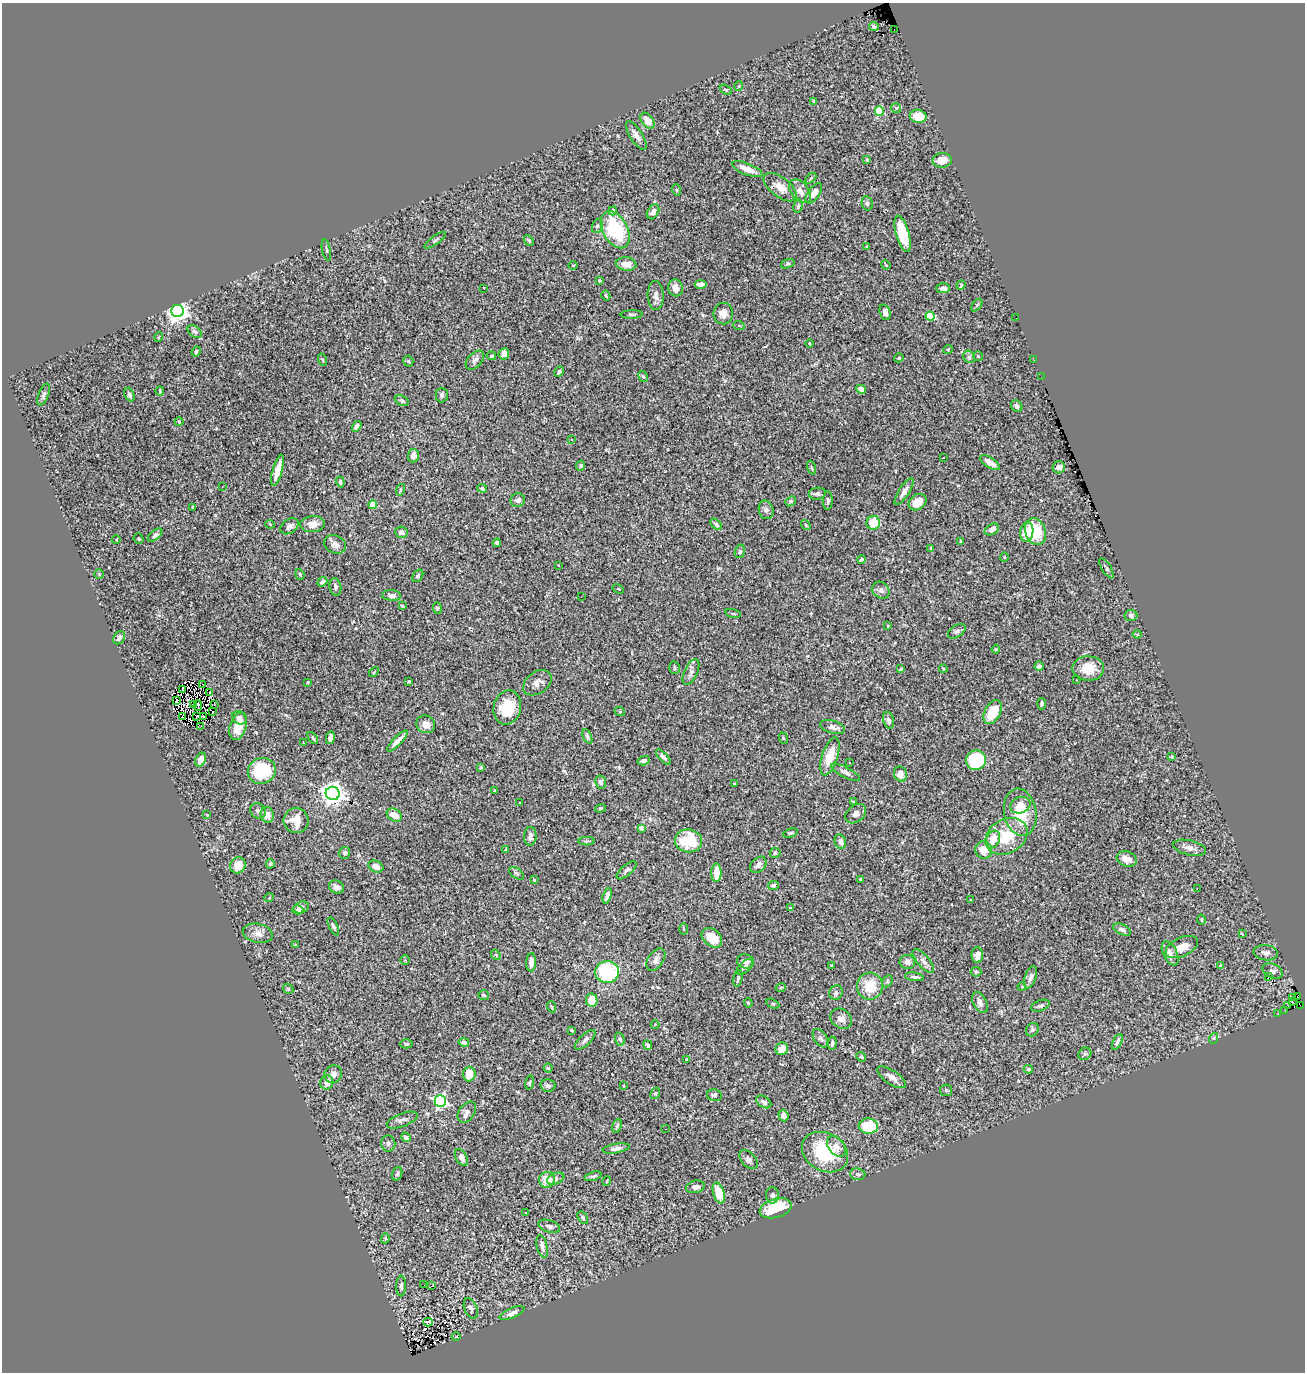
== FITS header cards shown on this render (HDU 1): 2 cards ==
NAXIS1  =                 1303
NAXIS2  =                 1370

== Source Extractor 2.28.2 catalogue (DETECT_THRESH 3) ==
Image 1303 x 1370 px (HDU 1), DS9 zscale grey, 1 PNG px = 1 image px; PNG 1307 x 1374 px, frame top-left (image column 1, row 1370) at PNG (2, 3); each listed source drawn as its Kron ellipse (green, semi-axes under 4 px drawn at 4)
Background 0.766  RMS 0.024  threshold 0.0709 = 3 sigma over >= 5 px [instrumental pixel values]
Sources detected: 348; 1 with non-positive FLUX_AUTO (blend fragments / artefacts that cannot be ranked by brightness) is neither listed nor drawn; the other 347 listed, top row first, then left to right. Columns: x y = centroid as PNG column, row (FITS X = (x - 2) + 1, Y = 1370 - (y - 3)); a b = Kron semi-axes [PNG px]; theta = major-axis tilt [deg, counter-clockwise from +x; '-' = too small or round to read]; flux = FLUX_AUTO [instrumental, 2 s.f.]
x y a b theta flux
874 26 5 4 - 3.3
894 29 2 2 - 0.85
739 86 5 3 - 1.2
726 90 7 4 -29 2
814 101 4 3 - 4
896 108 5 5 - 2.4
879 111 5 4 - 100
918 116 8 6 -11 36
648 121 9 6 -53 16
636 136 17 6 -58 11
867 160 3 3 - 2.4
942 160 9 7 3 20
747 169 16 5 -22 16
811 178 6 4 45 2.3
780 187 19 9 -37 18
677 190 6 3 -71 1.7
800 191 13 8 -51 13
814 193 11 6 54 11
867 203 7 5 -76 3.3
798 206 7 4 80 2.9
613 211 4 4 - 5.9
653 212 8 5 58 7.1
597 226 7 5 70 3.3
615 230 20 12 -62 110
902 234 19 6 -74 58
435 240 13 3 35 2.8
529 240 5 3 - 2.3
867 247 3 3 - 2.4
326 250 11 3 -78 2.3
626 264 10 6 -6 15
788 264 7 4 19 2.6
573 265 4 3 - 0.97
886 265 5 3 - 1.4
599 281 3 3 - 1.7
701 284 6 4 -3 9.3
961 285 5 4 - 1.6
484 288 2 2 - 1.2
676 288 8 7 - 12
943 288 7 5 2 7.3
656 295 14 8 -88 10
606 296 5 3 - 1.8
977 305 7 4 53 2.2
177 311 6 6 - 1200
885 312 8 5 -71 7.7
632 314 11 3 2 2.6
723 314 11 9 -87 12
930 316 5 4 - 97
1016 318 2 2 - 18
739 326 6 3 -19 1.6
195 331 8 5 -39 3.9
159 337 5 3 - 1.2
809 343 4 2 - 1.4
948 349 5 3 - 1.5
196 351 5 3 - 2
504 354 6 5 - 7.1
491 356 5 4 - 2
978 356 5 5 - 2.1
969 357 6 5 - 3.5
899 358 5 4 - 2.6
323 360 6 4 -70 2.4
475 360 11 7 46 6.2
1034 360 3 2 - 1.4
408 361 5 5 - 2.3
559 371 5 3 - 2.5
643 376 6 4 -60 2.3
1041 377 2 2 - 1.6
861 389 5 4 - 8.5
160 391 4 3 - 1.3
44 395 11 5 69 4.5
129 395 7 4 -69 4.3
442 395 7 6 - 3.9
402 401 7 5 -24 3.5
1017 406 6 5 - 5.6
179 422 4 4 - 1.5
357 426 6 4 58 6.2
571 440 3 2 - 1.9
413 455 7 5 87 8.4
943 458 2 2 - 1.2
990 463 11 5 -33 12
581 466 5 4 - 3.5
1059 467 6 6 - 8.5
812 468 7 3 -71 2
277 470 16 5 75 23
340 482 5 3 - 3.3
222 487 2 2 - 1.3
482 488 5 4 - 3.9
400 490 6 3 72 2
904 492 15 5 57 8.5
817 494 8 6 9 4.3
518 500 7 6 - 6.6
790 501 6 4 40 2.7
828 501 9 5 88 3.2
917 502 10 7 36 16
373 505 4 4 - 36
193 507 3 2 - 1.6
766 510 9 7 -75 5.5
873 523 7 7 - 35
270 524 5 3 - 1.2
313 524 12 8 6 17
716 524 7 4 -43 3.9
806 525 5 3 - 1.5
290 526 10 7 36 6.6
992 529 8 5 29 8.2
401 532 6 5 - 6.5
1027 532 10 6 81 22
1036 532 13 10 -71 58
155 535 8 4 39 4.6
139 539 5 4 - 2.3
116 540 4 3 - 1.2
961 541 4 3 - 1.6
497 543 4 4 - 5.5
335 544 11 8 -23 8.9
931 549 3 3 - 4.2
740 551 7 5 73 3.1
1004 557 4 4 - 1.8
861 559 4 3 - 2.2
559 565 3 3 - 4.8
1106 568 11 4 -58 3.3
99 574 4 4 - 1.2
300 574 5 4 - 2
418 576 7 4 55 3
322 582 5 4 - 5
335 587 9 6 -81 5.7
618 589 6 4 -30 1.9
881 590 9 7 -42 5.7
391 595 9 5 -5 5
581 597 2 2 - 0.67
402 606 3 3 - 1.7
437 608 6 4 -84 1.8
733 613 8 3 -15 1.8
1131 615 6 5 - 4.3
888 626 3 2 - 1.4
957 631 10 6 34 4.6
1137 634 4 4 - 1.7
119 638 7 5 59 4.6
996 649 4 3 - 1.8
1039 666 5 4 - 4.8
674 668 6 5 - 3
1088 668 16 12 0 26
901 669 3 2 - 1.4
943 669 4 3 - 1.6
374 672 6 3 46 1.6
691 672 14 6 66 6.5
1076 680 3 3 - 3.8
409 681 3 3 - 3.3
308 682 3 2 - 1.4
537 683 16 11 36 11
203 684 3 2 - 0.76
183 689 3 2 - 0.97
210 692 3 2 - 3.9
176 701 3 2 - 2
214 704 3 3 - 4.3
1042 704 5 3 - 3
193 705 4 2 - 1.2
198 706 5 2 - 1.6
507 708 17 13 76 52
213 712 2 2 - 0.63
620 712 5 3 - 1.4
993 712 13 7 62 40
183 716 3 2 - 2.1
197 716 3 2 - 0.58
204 716 4 2 - 1.1
239 718 7 6 - 4.6
888 720 8 5 -75 3.9
426 724 9 8 - 12
201 726 3 2 - 4.3
238 726 14 8 73 30
833 727 13 6 -15 7.6
587 736 8 4 -65 3.3
313 738 7 3 -53 1.8
330 738 6 4 78 6.8
783 738 6 3 -71 1.5
397 741 14 4 46 12
303 743 3 2 - 1.4
830 756 20 8 72 36
663 757 9 4 -46 5.9
1171 757 4 3 - 2.4
201 760 7 5 69 15
976 760 10 9 - 74
644 761 6 4 16 4.6
850 763 3 3 - 3.3
481 767 4 3 - 2.3
262 771 14 13 - 76
845 772 16 5 -27 5.9
900 774 7 6 - 15
601 782 6 5 - 5.7
735 783 4 2 - 1.5
495 791 3 3 - 2.9
333 793 7 6 - 1300
853 802 3 2 - 1.8
520 803 2 2 - 0.89
1020 805 10 8 19 12
600 808 5 4 - 1.9
258 811 8 7 - 5.5
1020 812 24 16 -80 61
856 814 11 8 39 7.8
207 815 4 2 - 0.96
267 815 8 6 -77 14
394 815 8 6 -30 16
296 821 13 12 - 23
641 828 4 3 - 8.9
790 833 7 4 15 2.5
530 836 9 6 88 7.2
1006 836 22 17 30 53
993 839 9 6 64 21
587 841 8 3 1 2.4
688 841 13 11 -8 65
840 842 7 5 -76 6.8
1190 848 17 7 -13 9.6
506 849 3 3 - 1.6
984 850 9 8 - 24
345 853 6 5 - 4.2
775 853 5 5 - 3.6
1127 859 10 7 -16 11
270 864 4 4 - 2.6
238 865 8 7 - 21
758 865 9 6 44 8.2
376 866 8 5 -23 12
627 870 12 5 41 4.4
517 873 8 5 -37 3
716 873 9 5 89 22
861 879 3 3 - 2.3
534 880 3 2 - 1.5
773 885 5 4 - 4
336 887 8 6 -25 6.7
1197 888 3 2 - 220
607 896 8 4 73 7.3
269 898 5 3 - 1.2
970 900 3 2 - 0.84
301 907 8 6 16 6.2
790 908 4 2 - 1.5
298 910 5 4 - 3.5
1201 920 5 4 - 2.3
333 926 10 4 -64 3.7
683 929 5 3 - 1.7
1122 930 9 5 -25 6.2
258 933 15 9 -13 11
1242 934 3 2 - 1.7
712 938 11 8 -41 23
295 945 4 3 - 1.2
1182 947 17 9 25 21
1170 953 13 7 -64 8.8
1266 953 12 7 -7 6.6
496 955 6 4 -47 2.1
977 955 8 6 89 8.9
656 959 12 7 56 8.3
405 960 5 5 - 2.4
745 961 8 7 - 7.5
923 961 15 6 -49 8.4
531 962 9 5 87 9.4
907 962 8 7 - 7.3
831 966 4 2 - 1.2
1221 966 3 3 - 6
745 967 10 5 43 6.5
1272 971 11 7 -26 5.4
607 972 12 11 - 120
976 972 5 5 - 2.3
1269 976 3 3 - 37
914 977 9 3 -7 3.8
1031 977 11 5 71 5.9
738 978 9 4 77 3
887 981 6 4 59 2.5
870 986 13 13 - 37
1022 986 4 3 - 1.7
781 987 5 3 - 1.5
288 989 5 4 - 2.2
836 993 7 6 - 5.3
484 995 5 5 - 2.9
1298 996 3 2 - 30
1293 998 3 2 - 3.2
592 1000 6 6 - 20
1292 1001 3 2 - 20
748 1003 5 4 - 2.1
980 1003 11 6 -62 6.9
773 1004 7 4 -28 2.2
1300 1005 3 2 - 13
1040 1006 10 5 19 4.1
1288 1006 2 2 - 0.96
552 1007 5 3 - 1.7
1285 1011 3 2 - 0.3
1278 1014 3 2 - 2
841 1019 11 9 -38 11
655 1024 4 3 - 1.1
572 1030 4 3 - 2.3
1032 1030 7 6 - 3.6
820 1038 10 6 -56 5.1
1214 1038 5 3 - 1.8
620 1039 7 4 -69 3.4
585 1040 13 5 44 6.4
464 1042 5 4 - 3.8
1117 1042 9 4 65 4.7
832 1043 7 4 85 3.9
406 1044 6 4 -1 2.6
648 1045 5 4 - 3.9
782 1049 6 6 - 16
1085 1054 7 6 - 3.3
861 1057 5 4 - 2.3
687 1059 3 2 - 1.5
548 1068 4 4 - 2.3
1028 1069 5 3 - 2.3
333 1074 9 8 - 9.6
469 1074 7 6 - 21
892 1077 17 7 -34 12
327 1082 7 6 - 11
529 1083 7 4 81 2.1
548 1086 7 6 - 4.9
623 1086 2 2 - 1.1
946 1090 6 6 - 2.4
655 1093 6 4 66 2.3
714 1095 7 6 - 3.8
440 1101 6 5 - 330
764 1102 8 5 -32 5.4
467 1112 12 7 55 7.2
783 1115 6 5 - 11
402 1120 16 6 20 7.9
617 1126 7 4 73 3.1
868 1126 10 7 -5 45
665 1129 2 2 - 0.84
406 1137 5 4 - 6.2
388 1143 8 7 - 4.9
836 1146 11 7 -54 9.5
616 1148 13 4 9 6.4
825 1152 24 19 -29 98
461 1157 9 5 -60 6.2
748 1160 11 7 -47 5.6
397 1174 7 5 70 2.9
858 1174 7 6 - 4.4
593 1176 8 4 17 3.2
556 1179 9 5 22 4.1
547 1180 8 8 - 26
607 1181 5 3 - 1.3
695 1187 9 6 12 7.6
719 1193 11 5 -72 32
772 1195 8 6 -90 4.4
776 1208 16 9 16 64
525 1213 3 3 - 35
583 1218 7 4 -59 3.4
549 1226 11 6 -17 5
385 1238 5 4 - 2
542 1246 11 5 -77 8.8
424 1285 2 2 - 4.1
401 1286 10 4 90 4.2
431 1286 3 2 - 1.4
471 1308 11 6 -69 5.9
512 1313 13 5 24 7.5
428 1322 5 3 - 4.4
456 1337 4 3 - 1.4
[1 non-positive-flux detection neither listed nor drawn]